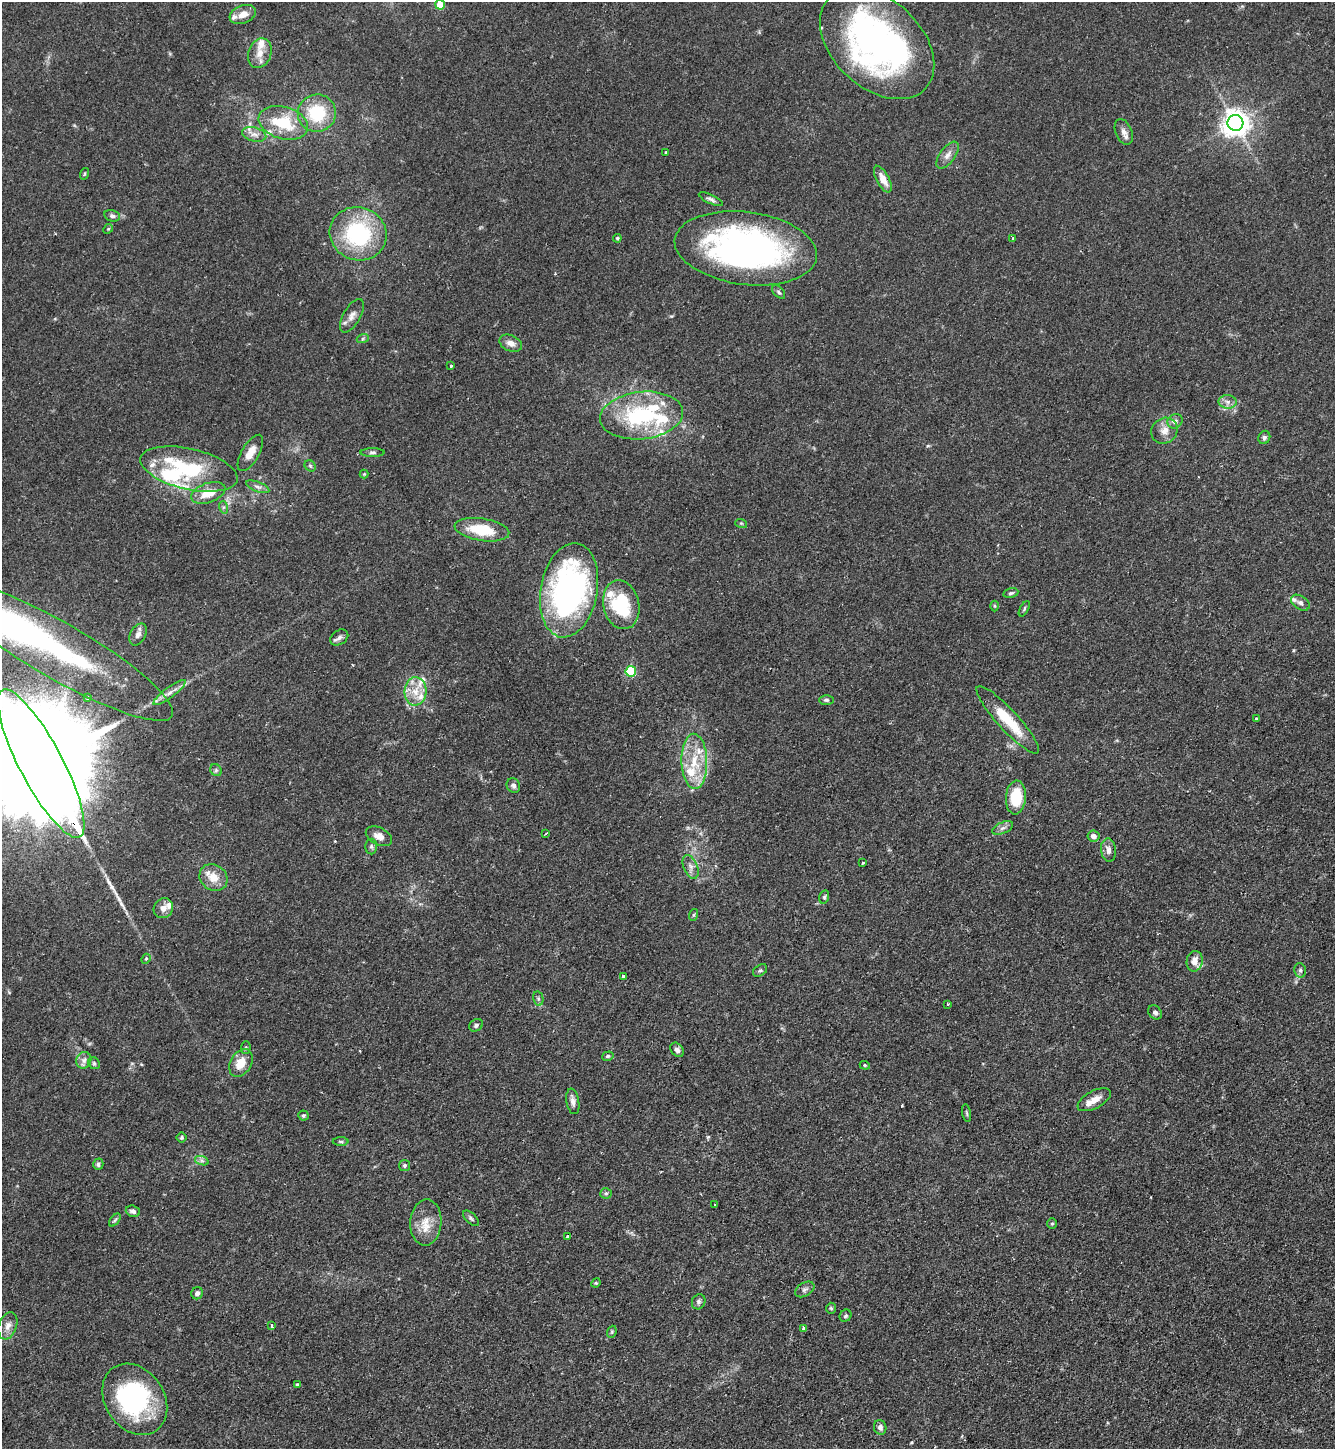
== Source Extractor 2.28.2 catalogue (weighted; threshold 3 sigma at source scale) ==
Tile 6 of 4 x 4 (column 2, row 2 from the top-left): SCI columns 1489-2821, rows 2895-4341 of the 5781 x 5789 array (HDU 1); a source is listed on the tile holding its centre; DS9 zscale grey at full resolution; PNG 1337 x 1451 px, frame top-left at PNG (2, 2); each listed source drawn as its Kron ellipse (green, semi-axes under 4 px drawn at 4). Shown black and unused: <1% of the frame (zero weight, under 2 of 3 exposures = <1% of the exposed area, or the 3 px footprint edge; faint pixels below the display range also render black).
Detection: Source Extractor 2.28.2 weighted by HDU 2 'WHT'; one run over the whole footprint, this tile lists its part. Background 0.06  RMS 0.0054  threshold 0.0242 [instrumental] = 3 sigma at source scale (4.5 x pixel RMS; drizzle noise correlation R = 1.50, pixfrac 1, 0.05/0.05 arcsec/px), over >= 5 px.
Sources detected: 145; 2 inside a brighter object's white glare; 1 cosmic-ray / hot-pixel residue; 1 long thin detection or spike segment (spike, bleed or trail) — neither listed nor drawn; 22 inside a brighter listed object's ellipse — not listed separately; the other 119 listed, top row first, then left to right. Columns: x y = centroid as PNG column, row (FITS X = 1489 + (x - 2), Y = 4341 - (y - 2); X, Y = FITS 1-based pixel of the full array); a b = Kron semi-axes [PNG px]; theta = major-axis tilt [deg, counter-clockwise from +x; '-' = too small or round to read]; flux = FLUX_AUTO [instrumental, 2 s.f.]
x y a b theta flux
440 5 5 5 - 15
243 14 14 9 21 5.2
877 44 66 44 -43 210
260 53 15 11 70 6.3
317 113 19 19 - 26
283 123 25 16 -16 23
1235 123 8 8 - 630
1124 132 13 8 -68 3.2
254 134 12 7 -14 3.2
666 153 3 3 - 1.5
947 155 16 7 54 3.6
84 174 6 3 71 0.67
883 179 14 6 -62 5.9
711 199 13 4 -25 1.8
112 216 8 5 -14 1.7
108 229 5 4 - 0.61
358 234 29 26 -20 56
617 238 4 3 - 0.71
1012 239 3 3 - 1.9
746 248 71 36 -7 200
779 292 8 5 -47 1.1
352 316 18 8 60 3.9
363 338 6 4 20 0.81
511 343 12 8 -24 3.8
451 366 3 3 - 1
1227 402 9 7 -1 2.5
641 415 42 23 6 58
1175 421 8 7 - 2.3
1164 431 14 12 40 5.3
1264 437 7 5 67 1.3
373 452 12 4 0 1.3
250 453 20 9 60 6.3
310 466 6 5 - 0.92
189 469 49 20 -13 41
364 474 4 4 - 0.56
258 487 12 5 -21 2.1
208 493 18 9 20 11
223 507 6 4 -72 0.97
741 523 6 3 -18 0.62
482 530 27 11 -9 21
569 590 47 28 80 160
1011 593 8 5 11 1.2
1300 603 10 6 -34 2.3
621 605 25 18 -77 37
995 606 5 3 - 0.59
1024 609 8 3 61 0.88
138 634 12 7 61 2.8
339 637 10 7 34 2
59 651 131 28 -30 120
631 671 5 5 - 41
415 691 14 11 86 7.8
169 693 20 5 37 4
88 697 4 3 - 1.1
826 700 7 5 -1 1
1256 719 3 3 - 0.94
1008 720 45 10 -48 21
694 761 27 13 -88 17
41 763 83 21 -62 36000
216 770 6 5 - 0.95
513 786 7 6 - 1.6
1016 797 17 10 85 19
1003 828 11 5 24 2.1
546 834 4 2 - 0.56
379 836 14 8 -27 4.2
1093 836 6 5 - 2.5
371 846 8 6 -89 1.2
1108 850 12 7 -84 3
863 863 3 3 - 1.4
691 867 12 7 -68 2.8
213 877 15 12 -37 8.4
824 897 7 5 75 0.98
163 908 10 9 - 3.6
693 915 6 4 71 0.69
146 959 5 4 - 0.66
1195 961 10 8 80 4.3
760 970 8 5 35 1.1
1300 970 7 5 -76 1.2
623 976 3 3 - 0.77
538 998 7 5 -79 1.1
948 1004 3 3 - 0.69
1155 1012 8 6 -47 1.5
476 1025 7 6 - 1.4
246 1048 6 5 - 0.88
677 1050 8 6 -54 2.1
608 1056 6 4 17 0.93
84 1060 8 7 - 2.3
94 1063 6 5 - 0.98
241 1063 15 10 58 9.2
865 1065 5 4 - 0.69
1094 1100 18 8 28 5.6
573 1101 13 6 -80 2.7
967 1113 9 3 -79 0.8
303 1115 5 5 - 1
182 1137 5 5 - 0.87
341 1142 8 4 0 0.84
202 1161 7 4 -19 1.3
98 1164 6 5 - 1.3
405 1165 5 5 - 0.98
606 1193 6 5 - 0.92
714 1204 2 2 - 0.46
133 1211 7 5 -17 1.8
471 1218 10 5 -44 1.2
115 1220 8 4 53 0.93
426 1222 23 15 86 9.7
1052 1223 5 5 - 0.82
567 1236 3 3 - 1.8
596 1283 5 4 - 0.69
805 1289 10 6 31 1.8
197 1293 6 5 - 1.9
699 1302 8 6 64 1.5
831 1308 5 4 - 0.86
845 1316 6 5 - 1.1
8 1326 14 9 70 3.7
272 1326 3 3 - 2.4
804 1328 3 3 - 1.9
612 1332 6 4 70 0.72
297 1385 4 3 - 0.83
135 1399 38 29 -56 78
880 1427 7 6 - 1.9
Overlapping masked pixels (flux is a lower limit): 1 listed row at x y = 41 763
Isophote crosses this tile's border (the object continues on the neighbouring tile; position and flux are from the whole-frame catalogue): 2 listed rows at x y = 440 5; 41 763